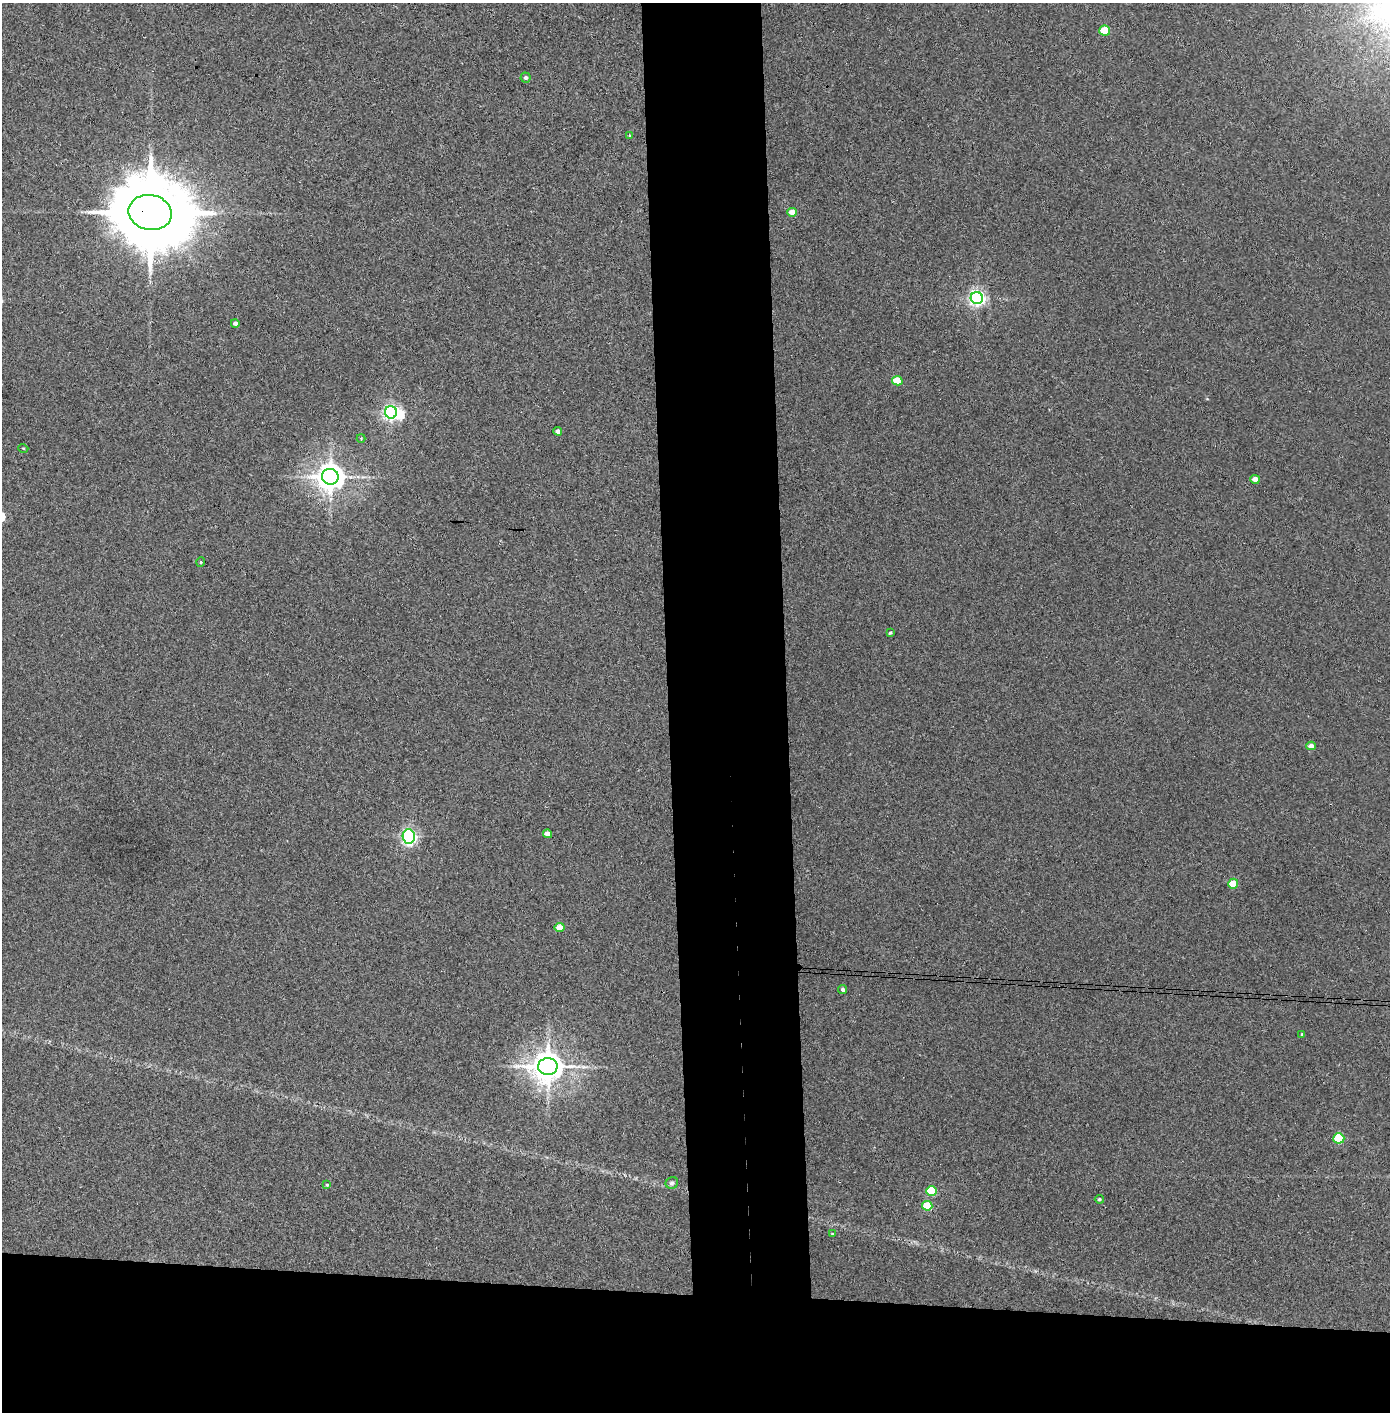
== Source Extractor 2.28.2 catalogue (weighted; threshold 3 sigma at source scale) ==
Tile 8 of 3 x 3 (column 2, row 3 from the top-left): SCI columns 1469-2856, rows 4-1413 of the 4323 x 4241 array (HDU 1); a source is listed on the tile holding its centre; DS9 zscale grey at full resolution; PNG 1392 x 1414 px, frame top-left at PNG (2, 3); each listed source drawn as its Kron ellipse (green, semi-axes under 4 px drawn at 4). Shown black and unused: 16% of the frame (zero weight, under 3 of 4 exposures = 6% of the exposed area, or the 3 px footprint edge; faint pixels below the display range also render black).
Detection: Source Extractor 2.28.2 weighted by HDU 2 'WHT'; one run over the whole footprint, this tile lists its part. Background 0.045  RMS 0.0057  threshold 0.0257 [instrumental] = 3 sigma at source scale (4.5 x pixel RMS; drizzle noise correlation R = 1.50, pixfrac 1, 0.05/0.05 arcsec/px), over >= 5 px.
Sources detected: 32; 1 inside a brighter object's white glare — neither listed nor drawn; the other 31 listed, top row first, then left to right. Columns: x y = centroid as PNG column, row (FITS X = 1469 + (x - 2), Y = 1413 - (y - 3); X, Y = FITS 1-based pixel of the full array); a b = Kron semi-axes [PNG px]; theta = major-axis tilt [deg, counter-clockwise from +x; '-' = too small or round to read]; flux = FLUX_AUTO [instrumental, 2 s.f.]
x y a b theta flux
1105 30 5 5 - 18
525 78 5 5 - 1.3
629 135 3 2 - 0.47
792 212 5 4 - 8.9
150 213 22 17 -12 8000
977 298 6 6 - 190
235 323 4 3 - 2.4
897 381 5 4 - 17
391 412 6 6 - 170
558 431 4 4 - 2.6
361 438 4 4 - 0.53
23 448 5 3 - 0.44
330 477 8 8 - 750
1255 479 5 4 - 4.6
201 562 5 3 - 0.6
890 633 3 3 - 0.75
1311 746 5 4 - 4.5
548 834 4 4 - 4
409 837 7 6 - 160
1233 884 5 5 - 14
560 928 5 4 - 9.5
843 989 4 4 - 1.9
1302 1034 4 3 - 0.53
548 1067 10 8 1 1100
1339 1138 5 5 - 31
672 1183 6 5 - 1.7
327 1185 4 4 - 0.7
931 1191 5 5 - 32
1099 1199 4 4 - 1
927 1206 5 4 - 18
832 1234 3 3 - 0.65
Overlapping masked pixels (flux is a lower limit): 2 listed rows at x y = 1105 30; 150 213